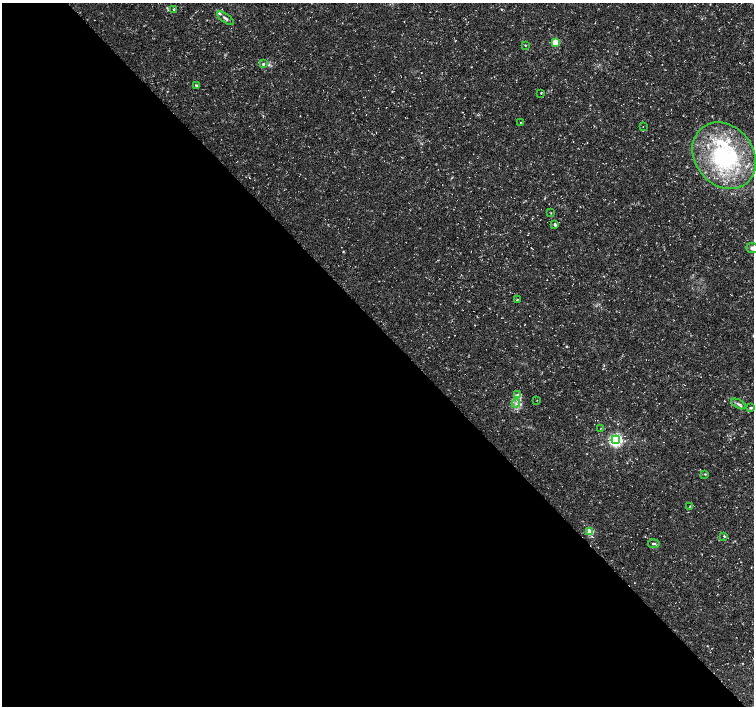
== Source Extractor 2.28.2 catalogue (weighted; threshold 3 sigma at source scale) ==
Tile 9 of 4 x 4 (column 1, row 3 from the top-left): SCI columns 4-1507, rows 1619-3025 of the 6018 x 5987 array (HDU 1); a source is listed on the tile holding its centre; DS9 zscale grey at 2 x 2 block average (1 PNG px = mean of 2 x 2 image px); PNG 756 x 708 px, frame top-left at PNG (2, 3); each listed source drawn as its Kron ellipse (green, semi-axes under 4 px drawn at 4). Shown black and unused: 54% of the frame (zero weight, under 3 of 5 exposures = <1% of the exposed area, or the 3 px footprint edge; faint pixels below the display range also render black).
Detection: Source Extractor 2.28.2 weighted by HDU 2 'WHT'; one run over the whole footprint, this tile lists its part. Background 0.0226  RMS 0.0035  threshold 0.0157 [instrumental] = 3 sigma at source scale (4.5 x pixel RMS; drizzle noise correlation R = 1.50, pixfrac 1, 0.0396/0.0396 arcsec/px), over >= 5 px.
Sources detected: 29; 1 inside a brighter object's white glare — neither listed nor drawn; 2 inside a brighter listed object's ellipse — not listed separately; the other 26 listed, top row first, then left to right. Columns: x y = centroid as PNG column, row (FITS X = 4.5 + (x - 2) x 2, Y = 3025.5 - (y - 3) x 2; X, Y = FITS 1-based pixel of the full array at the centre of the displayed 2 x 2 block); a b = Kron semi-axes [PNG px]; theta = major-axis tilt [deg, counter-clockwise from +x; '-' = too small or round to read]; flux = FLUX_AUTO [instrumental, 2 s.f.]
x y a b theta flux
174 9 4 3 - 0.7
225 18 10 3 -35 2.3
556 42 3 3 - 24
525 45 3 2 - 0.52
263 64 3 3 - 1.2
197 86 4 3 - 1.6
541 93 3 2 - 0.47
521 122 3 2 - 0.44
643 127 2 2 - 0.22
724 156 35 29 -51 89
551 213 2 2 - 0.38
555 224 4 3 - 1.1
752 248 6 5 - 2.6
517 300 4 2 - 0.48
517 395 3 3 - 0.98
537 400 2 2 - 0.24
516 403 4 3 - 1.8
738 404 8 3 -29 1.9
751 408 4 3 - 1.2
601 428 3 2 - 0.45
616 440 4 4 - 190
705 474 3 2 - 0.56
690 506 4 2 - 0.56
590 531 4 3 - 8.8
724 536 3 3 - 0.77
654 544 6 3 -8 1.3
Isophote crosses this tile's border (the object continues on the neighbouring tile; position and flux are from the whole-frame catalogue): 1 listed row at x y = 752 248